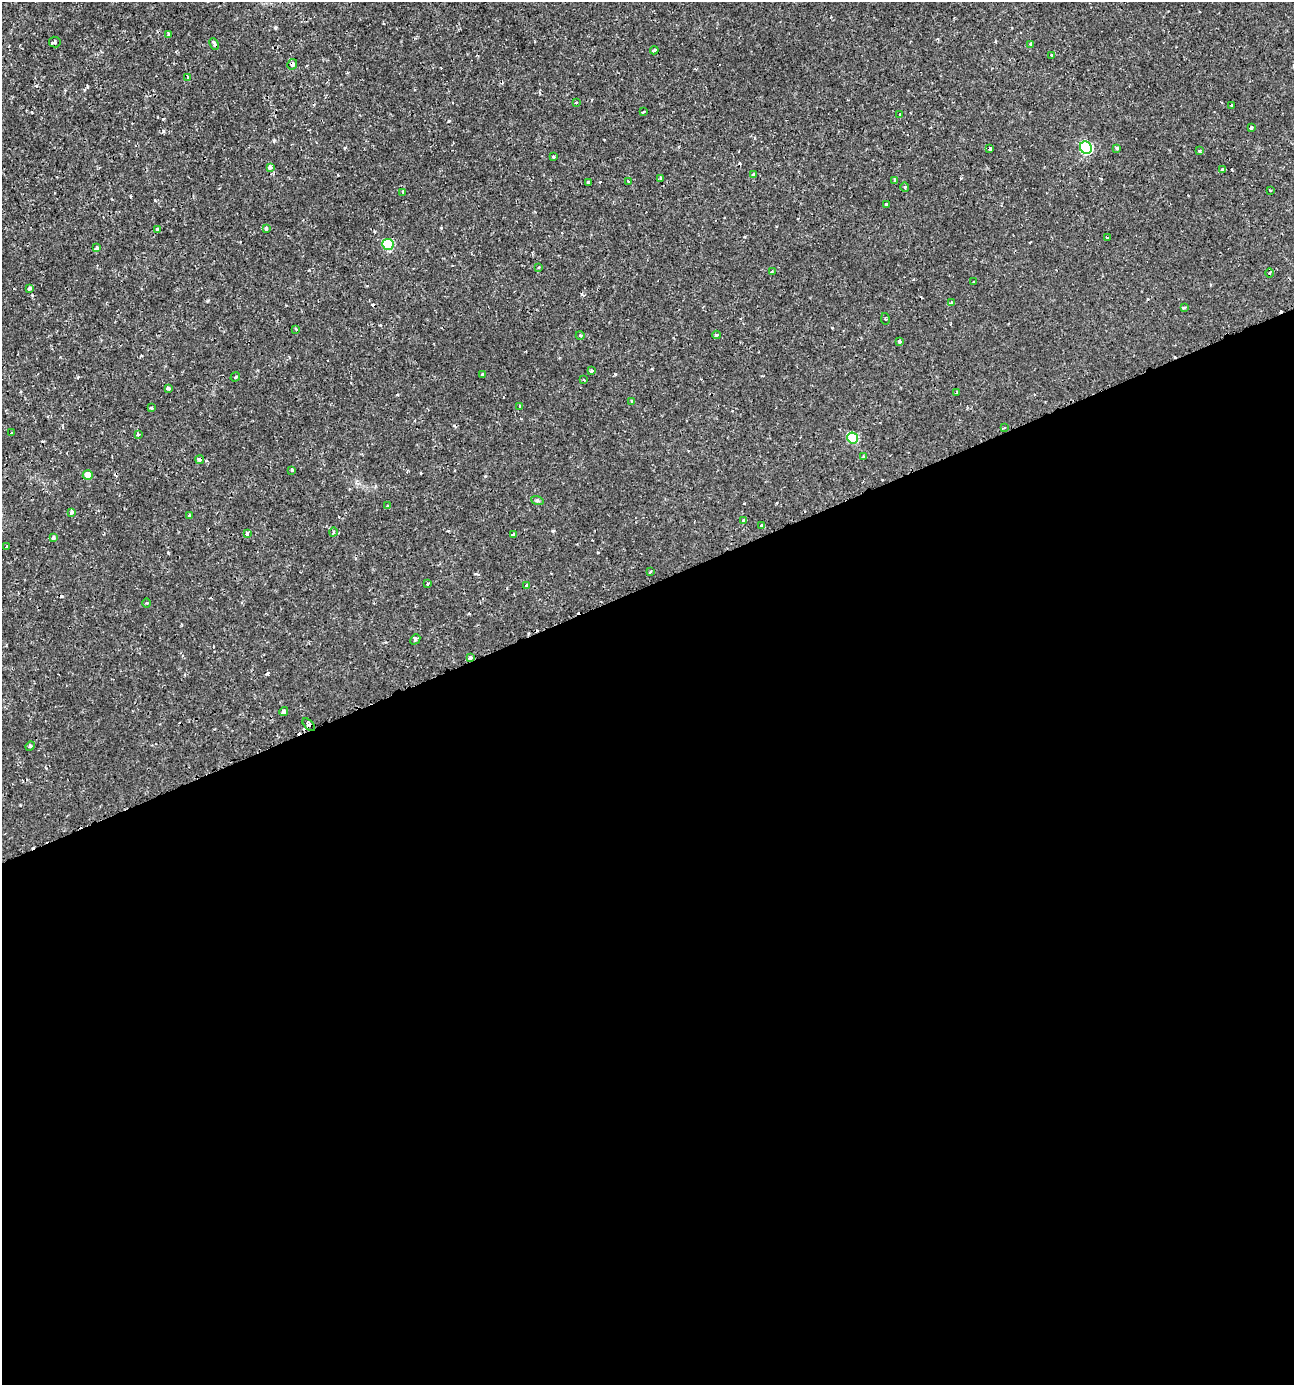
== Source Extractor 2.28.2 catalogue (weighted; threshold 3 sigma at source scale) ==
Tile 15 of 4 x 4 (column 3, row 4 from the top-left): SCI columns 2721-4012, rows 5-1387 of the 5402 x 5549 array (HDU 1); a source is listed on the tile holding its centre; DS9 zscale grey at full resolution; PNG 1296 x 1387 px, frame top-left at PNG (2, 2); each listed source drawn as its Kron ellipse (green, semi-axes under 4 px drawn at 4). Shown black and unused: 58% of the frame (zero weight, under 2 of 3 exposures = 1% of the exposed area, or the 3 px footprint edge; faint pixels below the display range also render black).
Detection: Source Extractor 2.28.2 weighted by HDU 2 'WHT'; one run over the whole footprint, this tile lists its part. Background 0.00186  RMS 0.0011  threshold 0.00477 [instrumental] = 3 sigma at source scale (4.5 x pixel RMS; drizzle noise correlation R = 1.50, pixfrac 1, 0.0396/0.0396 arcsec/px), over >= 5 px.
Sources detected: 100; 17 cosmic-ray / hot-pixel residue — neither listed nor drawn; the other 83 listed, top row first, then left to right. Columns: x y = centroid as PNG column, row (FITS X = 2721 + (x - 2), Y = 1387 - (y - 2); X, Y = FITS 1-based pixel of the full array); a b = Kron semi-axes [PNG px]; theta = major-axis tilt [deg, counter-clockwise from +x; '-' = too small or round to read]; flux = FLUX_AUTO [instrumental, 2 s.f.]
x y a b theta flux
169 34 3 3 - 0.19
55 42 6 5 - 0.21
214 44 6 3 -64 0.33
1031 44 4 3 - 0.13
654 50 4 3 - 0.26
1052 55 4 2 - 0.11
292 64 5 4 - 0.34
188 77 3 3 - 0.18
576 103 3 3 - 0.14
1232 105 3 2 - 0.088
643 112 3 2 - 0.084
900 115 3 2 - 0.16
1251 128 4 3 - 0.21
990 148 3 3 - 0.47
1086 148 6 5 - 9.3
1117 148 4 4 - 0.18
1199 151 4 3 - 0.3
553 157 3 2 - 0.13
270 167 4 4 - 0.39
1223 170 4 3 - 1.1
753 174 4 3 - 0.19
661 178 3 3 - 0.35
628 181 3 2 - 0.099
895 181 4 3 - 0.22
588 182 4 3 - 0.17
905 187 5 3 - 0.12
1270 190 3 2 - 0.082
403 192 4 3 - 0.14
886 204 4 3 - 0.23
157 229 4 3 - 0.33
266 229 3 3 - 0.28
1107 237 3 2 - 0.11
388 244 6 5 - 5.2
97 248 4 3 - 0.35
539 267 3 3 - 0.16
772 272 4 3 - 0.13
1270 273 4 3 - 0.11
974 282 3 2 - 0.1
29 289 4 3 - 0.27
951 303 4 4 - 0.13
1185 307 4 3 - 0.2
885 319 6 2 -78 0.092
296 329 3 3 - 0.13
580 335 4 3 - 0.11
717 335 4 3 - 0.14
899 342 4 3 - 0.69
592 371 3 3 - 0.31
482 375 3 3 - 0.16
235 377 5 3 - 0.094
584 380 3 3 - 0.1
168 388 4 3 - 0.27
957 393 4 3 - 0.2
632 402 4 3 - 0.15
520 406 3 3 - 0.2
151 408 4 3 - 0.17
1004 428 4 2 - 0.097
11 433 3 2 - 0.3
138 434 3 3 - 0.21
853 438 5 5 - 5
863 456 3 3 - 0.15
200 460 4 3 - 0.41
292 470 4 3 - 0.11
88 475 5 5 - 1
537 500 6 4 -19 0.16
388 506 3 3 - 0.51
72 512 4 4 - 0.31
189 516 3 3 - 0.23
743 521 3 3 - 0.26
762 525 4 3 - 0.22
333 532 4 3 - 0.11
247 534 4 3 - 0.33
513 535 4 3 - 0.16
53 538 4 4 - 0.28
6 546 4 3 - 0.21
650 572 3 2 - 0.095
428 584 3 2 - 0.12
527 585 4 3 - 0.17
147 603 4 3 - 0.096
415 639 6 4 48 0.25
470 658 3 3 - 0.56
284 712 4 4 - 1
309 725 7 4 -44 0.26
30 746 5 4 - 0.15
Overlapping masked pixels (flux is a lower limit): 5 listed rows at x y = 214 44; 292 64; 200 460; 470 658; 309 725
Unlisted compact peaks at least as high as the median listed source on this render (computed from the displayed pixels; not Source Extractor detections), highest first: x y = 275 28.